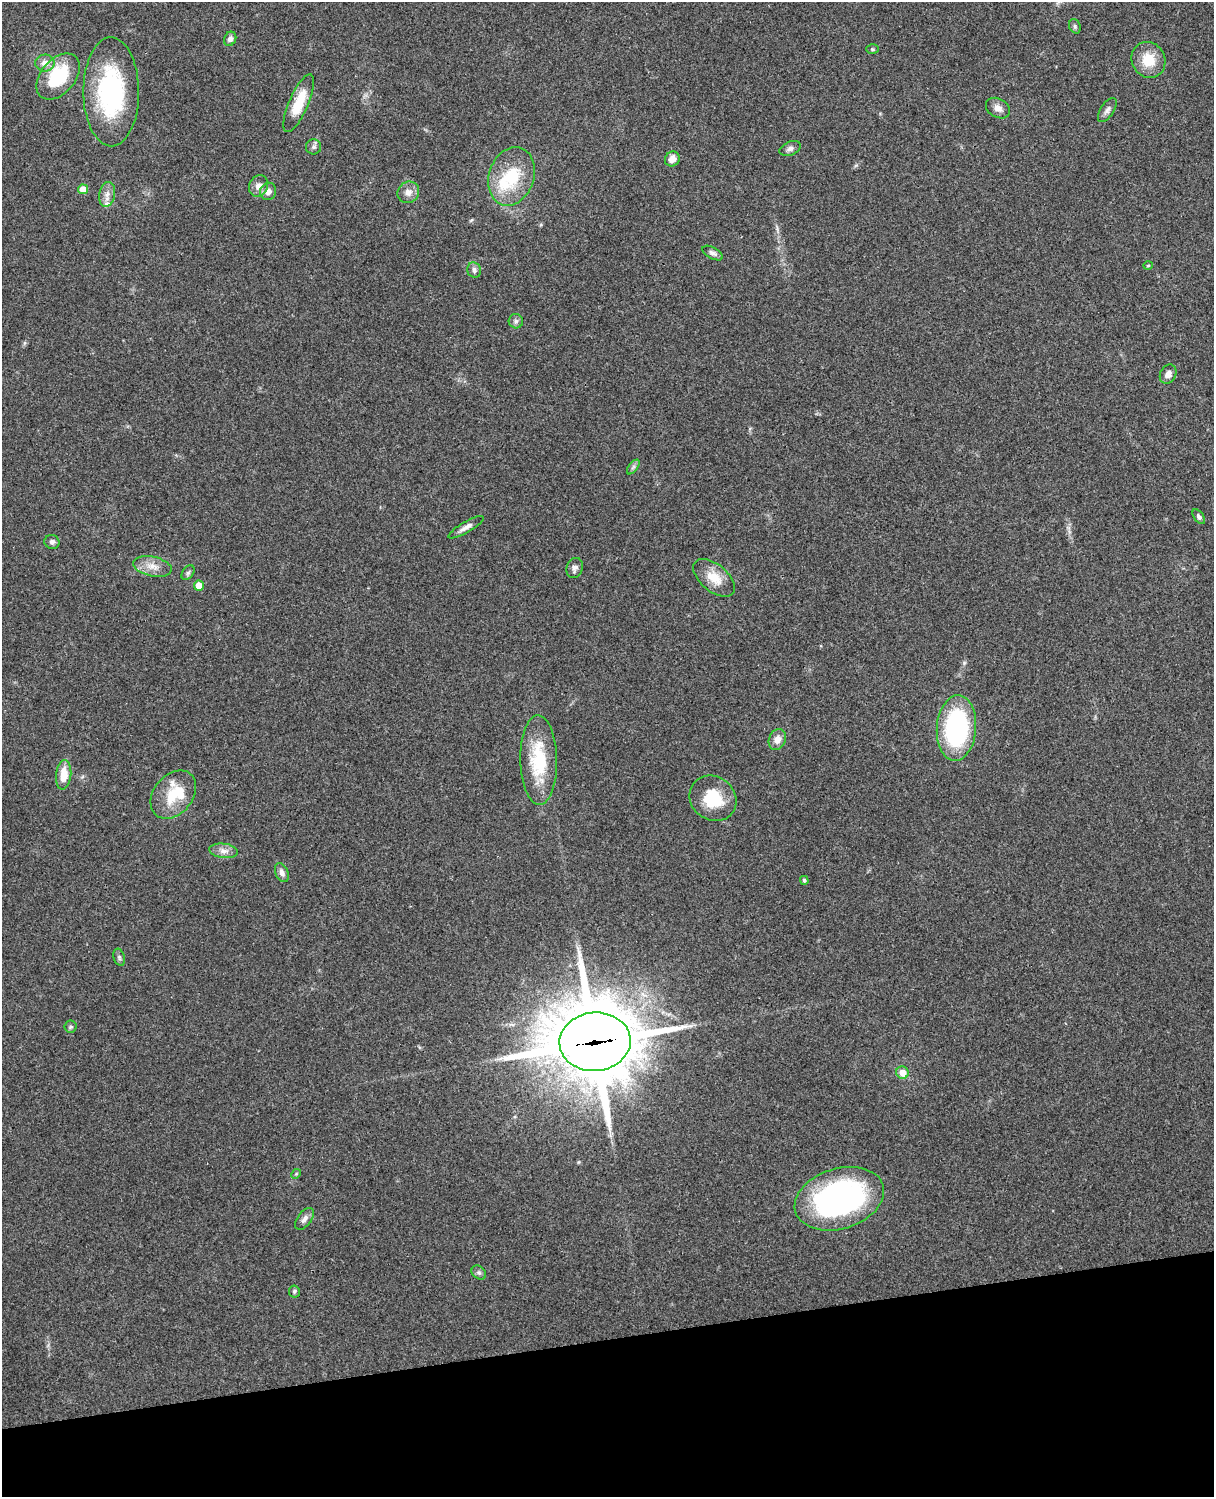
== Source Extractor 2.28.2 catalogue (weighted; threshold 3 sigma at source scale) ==
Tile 10 of 4 x 3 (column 2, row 3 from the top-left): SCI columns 1331-2542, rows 164-1658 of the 5085 x 4925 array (HDU 1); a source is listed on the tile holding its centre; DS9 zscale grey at full resolution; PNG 1216 x 1499 px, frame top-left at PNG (2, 2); each listed source drawn as its Kron ellipse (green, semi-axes under 4 px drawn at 4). Shown black and unused: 11% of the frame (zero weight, under 3 of 4 exposures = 6% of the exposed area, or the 3 px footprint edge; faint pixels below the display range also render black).
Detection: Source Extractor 2.28.2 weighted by HDU 2 'WHT'; one run over the whole footprint, this tile lists its part. Background 0.219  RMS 0.0084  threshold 0.0378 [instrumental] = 3 sigma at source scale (4.5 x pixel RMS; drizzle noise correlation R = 1.50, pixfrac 1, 0.05/0.05 arcsec/px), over >= 5 px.
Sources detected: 55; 1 inside a brighter object's white glare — neither listed nor drawn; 3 inside a brighter listed object's ellipse — not listed separately; the other 51 listed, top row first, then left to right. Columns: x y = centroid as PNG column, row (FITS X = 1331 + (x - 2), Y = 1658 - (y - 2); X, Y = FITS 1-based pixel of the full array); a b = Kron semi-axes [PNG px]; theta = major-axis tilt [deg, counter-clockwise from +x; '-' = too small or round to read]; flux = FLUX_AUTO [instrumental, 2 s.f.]
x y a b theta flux
1075 26 7 5 -70 1.6
230 39 7 6 - 3.2
872 49 6 5 - 1.3
1148 60 18 16 -61 19
45 63 9 8 - 6.2
58 77 26 17 49 48
111 92 54 28 -90 100
299 103 31 9 67 24
998 108 13 9 -29 5.4
1107 110 14 6 56 3.4
314 147 7 7 - 2.5
790 149 11 6 21 3
672 159 8 7 - 6.3
511 176 30 22 70 40
259 186 11 9 63 5.8
83 189 5 5 - 12
268 191 8 8 - 6.1
408 192 11 10 - 5.7
107 194 12 8 79 5.7
713 253 11 6 -28 2.9
1148 265 5 3 - 0.77
474 270 7 7 - 3.1
516 321 7 7 - 2.4
1168 374 10 7 61 4.6
633 467 9 4 53 2
1199 517 8 5 -55 2
466 527 20 5 30 4.8
52 542 7 7 - 3
152 566 19 10 -13 9.6
575 568 10 8 71 3.2
188 573 8 5 54 1.8
714 578 24 13 -40 16
199 585 5 5 - 11
956 728 33 19 86 120
777 739 11 8 65 5.8
539 760 44 18 -89 45
64 775 15 7 84 15
173 795 27 19 50 26
713 798 24 21 -39 31
224 851 14 7 -7 5.1
282 873 10 6 -67 3.9
804 880 4 4 - 1.8
119 957 9 5 -73 2
71 1027 6 6 - 1.6
595 1042 35 29 5 8300
902 1073 6 6 - 9.3
296 1174 5 4 - 1
839 1199 46 30 17 220
305 1219 12 7 54 4
479 1273 8 6 -41 2
294 1291 6 5 - 1.6
Overlapping masked pixels (flux is a lower limit): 1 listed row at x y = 595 1042